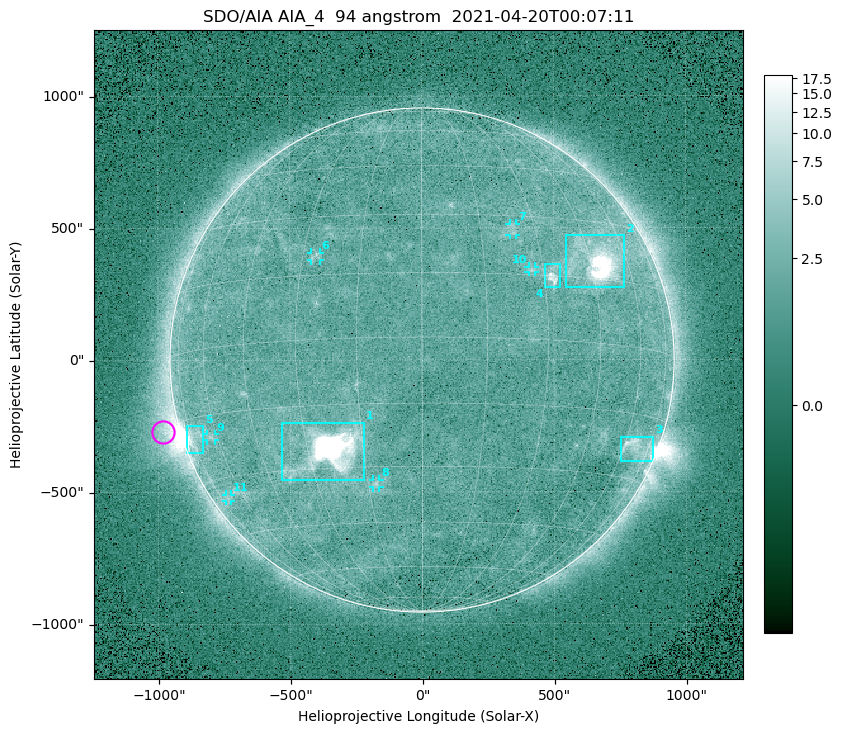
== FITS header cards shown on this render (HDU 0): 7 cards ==
TELESCOP= 'SDO/AIA '
INSTRUME= 'AIA_4   '
WAVELNTH=                   94
WAVEUNIT= 'angstrom'
DATE-OBS= '2021-04-20T00:07:11.12'
CTYPE1  = 'HPLN-TAN'
CTYPE2  = 'HPLT-TAN'

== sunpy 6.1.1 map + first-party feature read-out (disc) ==
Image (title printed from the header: SDO/AIA AIA_4  94 angstrom  2021-04-20T00:07:11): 512 x 512 px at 4.8 arcsec/px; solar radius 955 arcsec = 199 px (full disc in frame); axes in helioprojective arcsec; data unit not stated in the header (colour bar unlabelled)
Orientation: roll -0.137 deg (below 1 deg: not rotated)
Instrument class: DISC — disc imager (sunpy class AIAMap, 94 A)
Bright regions (active regions / flare kernels): reference = the median radial profile (limb darkening/brightening removed); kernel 5 px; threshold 5 sigma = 2.52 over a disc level ~1.76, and >= 1.15x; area >= 9 px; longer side >= 5 px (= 24 arcsec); searched inside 0.97 R_sun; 11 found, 11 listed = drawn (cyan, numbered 1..; 6 of them under ~33 arcsec drawn as corner ticks so the feature stays visible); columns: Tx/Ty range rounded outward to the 10 arcsec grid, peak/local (2 s.f.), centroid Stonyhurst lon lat
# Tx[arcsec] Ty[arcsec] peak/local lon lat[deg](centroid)
1 -540..-220 -460..-230 1043 -23 -26
2 540..770 270..470 47 +47 +20
3 750..880 -390..-290 4.4 +67 -22
4 460..530 270..360 5.9 +33 +15
5 -900..-830 -350..-250 6.4 -72 -19
6 -420..-380 380..410 2.9 -27 +20
7 330..360 470..520 2.8 +24 +26
8 -190..-160 -480..-450 3.2 -13 -34
9 -820..-780 -300..-280 2.8 -63 -20
10 400..430 330..360 2.8 +27 +16
11 -750..-720 -540..-510 2.2 -70 -35
Off-limb structures (1.02-1.3 R_sun): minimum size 50 px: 5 found; the strongest spans PA ~90..115 deg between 1.02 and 1.22 R_sun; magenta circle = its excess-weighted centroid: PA ~105 deg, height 1.07 R_sun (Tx ~-980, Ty ~-270 arcsec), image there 4.5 x the reference